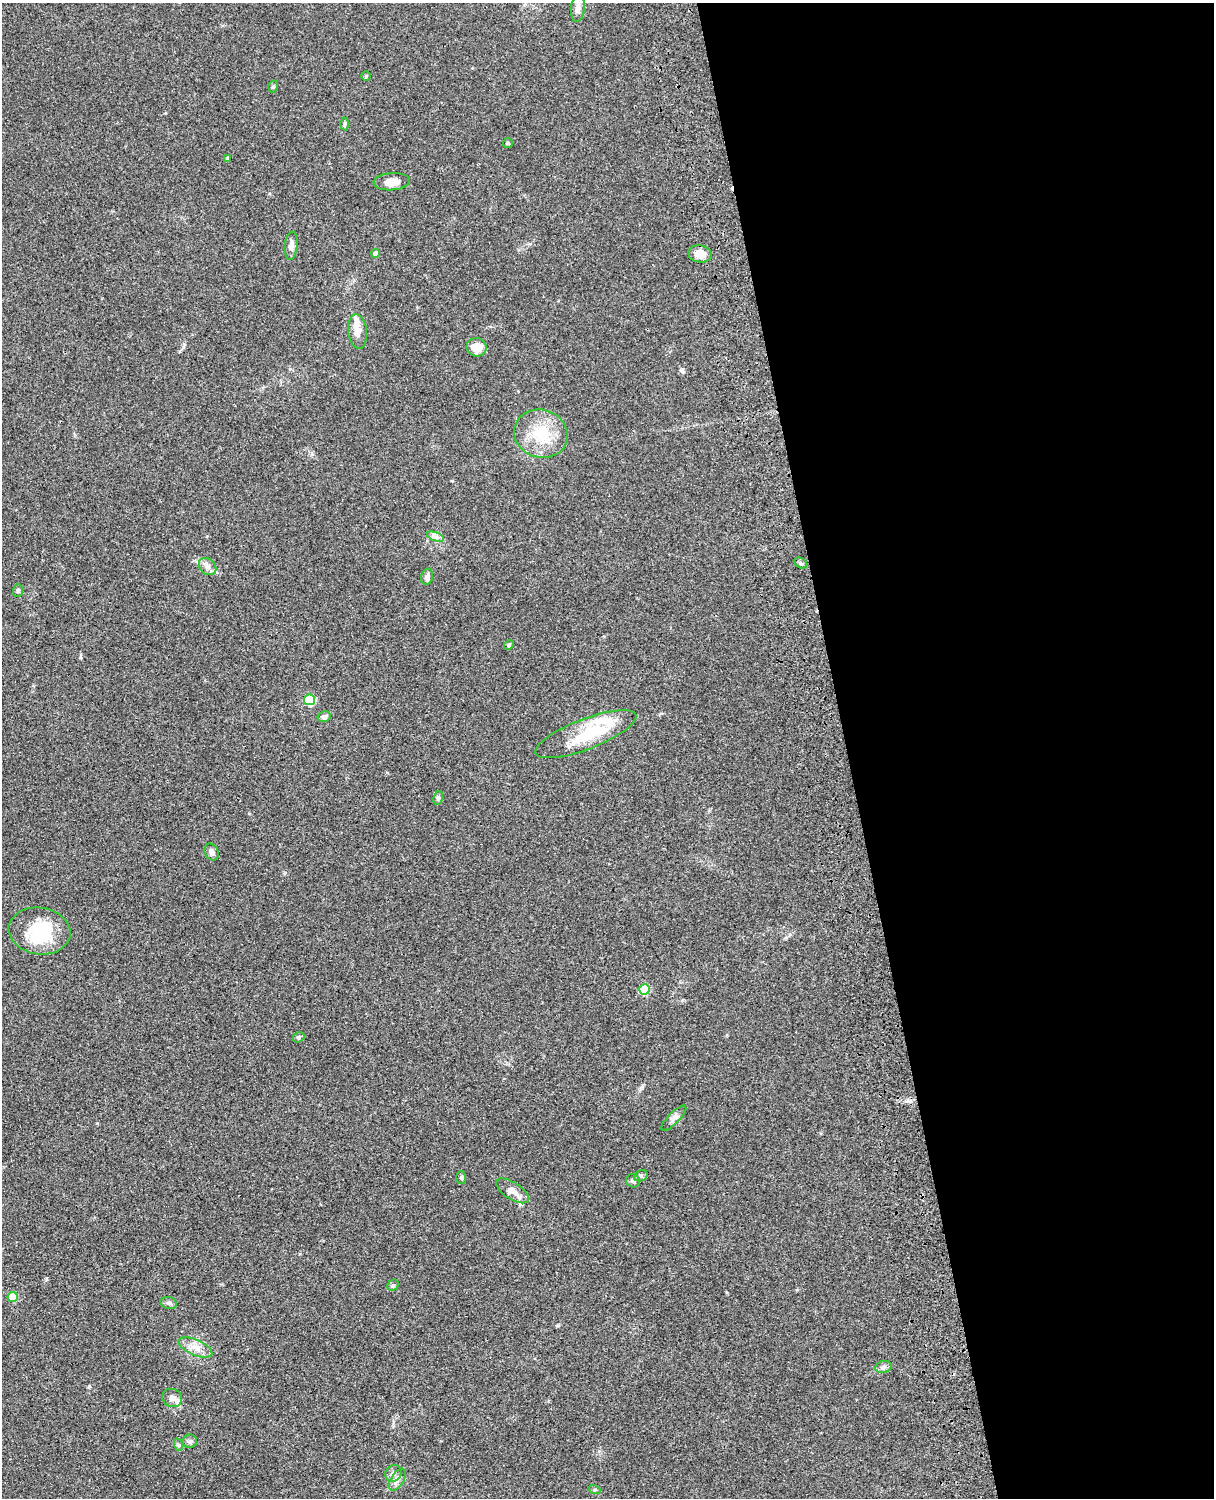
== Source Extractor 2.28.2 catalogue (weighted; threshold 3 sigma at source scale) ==
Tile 8 of 4 x 3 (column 4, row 2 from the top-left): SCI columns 3759-4970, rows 1772-3267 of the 5089 x 4926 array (HDU 1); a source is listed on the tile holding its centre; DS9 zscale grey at full resolution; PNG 1216 x 1500 px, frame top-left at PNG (2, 3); each listed source drawn as its Kron ellipse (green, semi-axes under 4 px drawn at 4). Shown black and unused: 30% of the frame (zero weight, under 3 of 4 exposures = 6% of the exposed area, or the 3 px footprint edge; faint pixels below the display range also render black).
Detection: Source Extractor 2.28.2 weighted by HDU 2 'WHT'; one run over the whole footprint, this tile lists its part. Background 0.0742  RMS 0.0058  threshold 0.0259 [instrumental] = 3 sigma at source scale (4.5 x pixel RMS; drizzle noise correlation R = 1.50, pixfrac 1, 0.05/0.05 arcsec/px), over >= 5 px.
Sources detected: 48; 1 inside a brighter object's white glare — neither listed nor drawn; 4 inside a brighter listed object's ellipse — not listed separately; the other 43 listed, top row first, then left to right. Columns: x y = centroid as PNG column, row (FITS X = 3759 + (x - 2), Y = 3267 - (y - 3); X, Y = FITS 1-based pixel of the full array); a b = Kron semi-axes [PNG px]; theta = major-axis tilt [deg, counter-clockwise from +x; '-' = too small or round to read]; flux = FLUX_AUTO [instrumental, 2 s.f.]
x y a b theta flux
578 8 14 7 84 3.1
366 76 5 5 - 0.67
273 87 6 4 73 1
345 124 6 4 88 0.9
508 143 5 5 - 0.67
228 159 4 4 - 1
392 182 18 8 4 6.2
291 246 14 6 84 2.8
376 253 4 4 - 2.4
700 254 12 8 -9 6
357 331 17 9 -84 5.3
477 347 10 9 - 8.1
541 434 27 24 -18 22
435 537 9 4 -19 1.7
800 563 7 5 -28 1.1
208 566 10 7 -45 2.6
427 577 8 6 76 2.1
18 590 7 5 88 0.89
509 645 5 4 - 0.81
309 700 5 5 - 33
324 717 6 5 - 2
586 734 54 15 21 28
438 798 7 5 81 1.1
212 852 9 6 -63 2.3
39 931 31 23 -9 29
644 990 5 5 - 23
299 1037 6 5 - 1
674 1118 17 5 45 2.5
641 1176 7 5 21 1.2
461 1177 6 5 - 0.89
633 1181 7 6 - 1.3
513 1191 19 8 -32 4.8
393 1285 6 5 - 0.9
13 1297 5 5 - 14
169 1303 8 6 -15 1.5
195 1347 18 7 -24 5
883 1367 8 6 18 1.6
172 1398 10 9 - 3
190 1441 7 6 - 1.4
179 1445 6 4 -71 0.94
393 1473 9 7 47 2.2
397 1480 12 6 57 2.7
595 1490 6 4 -17 0.74
Unlisted compact peaks at least as high as the median listed source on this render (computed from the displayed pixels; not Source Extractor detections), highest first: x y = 681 370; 89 1386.